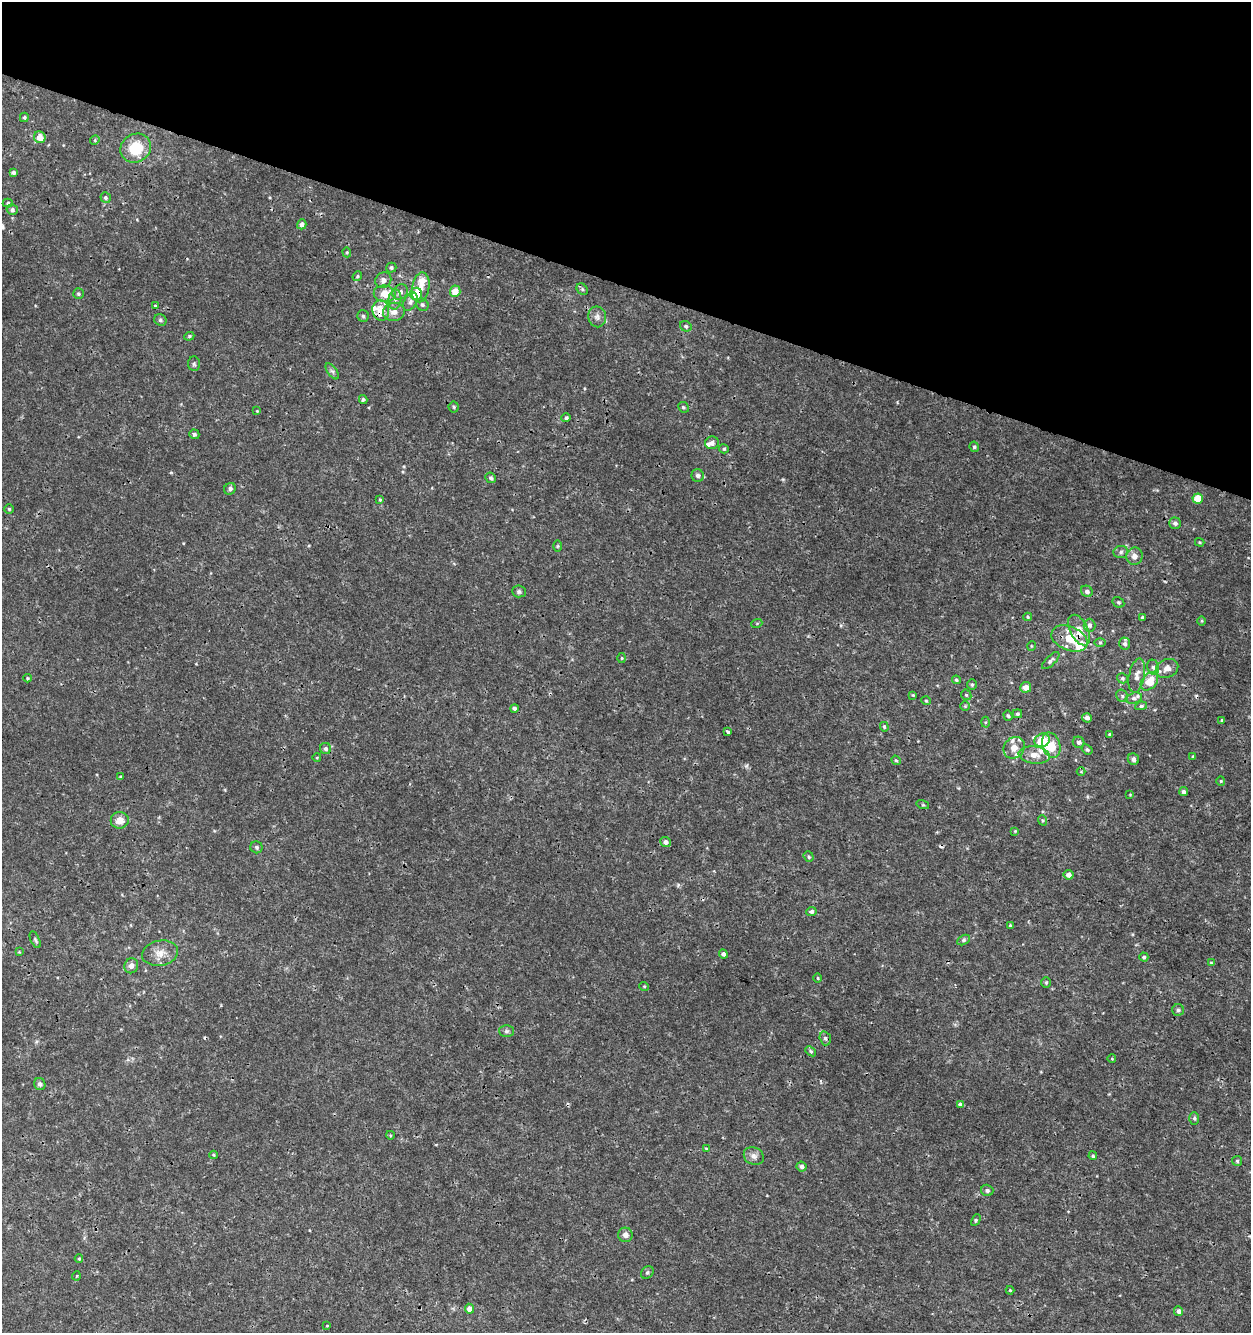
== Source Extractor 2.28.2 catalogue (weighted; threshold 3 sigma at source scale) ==
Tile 2 of 4 x 4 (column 2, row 1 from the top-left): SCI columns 1533-2781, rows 3996-5326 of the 5498 x 5337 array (HDU 1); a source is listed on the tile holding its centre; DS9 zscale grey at full resolution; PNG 1253 x 1335 px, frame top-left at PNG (2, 2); each listed source drawn as its Kron ellipse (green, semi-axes under 4 px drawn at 4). Shown black and unused: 21% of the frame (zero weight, under 3 of 4 exposures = <1% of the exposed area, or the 3 px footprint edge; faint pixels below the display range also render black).
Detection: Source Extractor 2.28.2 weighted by HDU 2 'WHT'; one run over the whole footprint, this tile lists its part. Background 9.85e-04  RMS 8.9e-04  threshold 0.00399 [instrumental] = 3 sigma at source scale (4.5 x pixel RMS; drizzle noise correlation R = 1.50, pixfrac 1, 0.0396/0.0396 arcsec/px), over >= 5 px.
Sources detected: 173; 4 cosmic-ray / hot-pixel residue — neither listed nor drawn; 14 inside a brighter listed object's ellipse — not listed separately; the other 155 listed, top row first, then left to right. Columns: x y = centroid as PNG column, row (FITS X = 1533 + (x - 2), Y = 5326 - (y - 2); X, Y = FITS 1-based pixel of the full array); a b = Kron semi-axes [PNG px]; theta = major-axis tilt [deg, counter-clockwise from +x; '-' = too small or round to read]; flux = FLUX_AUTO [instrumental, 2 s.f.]
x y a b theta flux
24 117 4 4 - 0.14
40 137 6 5 - 0.95
95 140 5 4 - 0.12
136 148 16 14 31 3
13 172 4 3 - 0.21
106 198 5 5 - 0.19
8 203 5 4 - 0.12
12 210 5 5 - 0.26
302 224 5 4 - 0.38
347 252 5 4 - 0.11
391 268 5 5 - 0.18
357 276 5 4 - 0.11
383 280 8 7 - 0.41
421 287 15 8 79 1.1
582 289 6 5 - 0.16
455 291 6 5 - 1.2
400 292 8 7 - 0.36
78 294 5 5 - 0.14
385 294 11 8 -7 1.5
416 294 6 6 - 2.7
395 300 10 6 85 0.4
410 302 10 6 61 0.34
422 305 6 6 - 0.22
155 306 4 3 - 0.1
381 311 10 8 -82 1.4
394 312 11 9 10 0.72
363 316 6 5 - 0.15
597 317 10 9 - 0.42
160 320 6 5 - 0.18
686 326 6 5 - 0.21
189 336 5 4 - 0.12
194 364 7 6 - 0.19
332 371 9 4 -53 0.21
363 399 4 3 - 0.14
454 407 5 5 - 0.14
683 407 5 5 - 0.15
257 411 4 3 - 0.069
566 418 5 4 - 0.18
194 434 5 4 - 0.19
712 443 7 6 - 0.34
974 447 5 4 - 0.19
724 449 5 4 - 0.16
698 476 6 6 - 0.22
491 478 5 5 - 0.21
230 489 6 5 - 0.27
380 499 4 3 - 0.092
1198 499 5 5 - 1.6
9 509 5 5 - 0.12
1175 523 6 5 - 0.27
1200 542 5 3 - 0.093
558 546 6 4 89 0.1
1121 552 7 6 - 0.24
1134 556 8 8 - 0.53
519 591 7 6 - 0.21
1087 591 6 5 - 0.33
1118 602 6 5 - 0.17
1028 617 4 4 - 0.11
1142 618 4 4 - 0.18
1202 621 5 3 - 0.088
757 623 5 3 - 0.086
1089 625 6 6 - 0.33
1079 630 16 9 -63 1.3
1069 639 19 12 -23 1.8
1100 642 6 4 1 0.16
1125 644 6 5 - 0.22
1031 646 5 3 - 0.072
622 658 5 3 - 0.092
1051 661 11 5 44 0.26
1153 667 8 6 -74 0.3
1167 668 12 9 25 0.62
1137 676 17 8 79 0.71
27 678 4 4 - 0.096
1122 678 6 5 - 0.16
956 680 4 4 - 0.15
1149 681 10 7 48 2
972 685 5 4 - 0.13
1026 687 5 5 - 0.6
913 695 4 4 - 0.08
966 695 6 4 -43 0.13
1122 696 6 5 - 0.2
1134 698 8 5 14 0.27
926 701 4 4 - 0.098
965 706 4 4 - 0.1
1141 706 6 4 10 0.16
514 708 4 4 - 0.21
1017 714 5 4 - 0.13
1008 716 5 4 - 0.14
1087 718 5 4 - 0.27
1222 720 4 4 - 0.11
985 722 5 3 - 0.11
884 727 5 4 - 0.12
728 732 4 3 - 0.2
1109 734 3 3 - 0.11
1042 740 8 6 28 2.6
1079 742 6 5 - 0.23
1051 745 13 8 -72 1.5
1014 748 11 10 - 0.81
326 749 6 5 - 0.25
1087 749 6 4 -39 0.16
1034 755 15 8 -8 0.88
1193 756 4 3 - 0.086
317 757 4 3 - 0.073
1133 759 6 5 - 0.31
896 760 5 4 - 0.11
1081 772 4 3 - 0.066
120 777 3 3 - 0.08
1221 781 4 4 - 0.1
1184 792 4 4 - 0.28
1130 795 4 3 - 0.074
923 805 6 4 -17 0.13
120 820 9 8 - 0.8
1042 820 5 3 - 0.097
1015 831 4 3 - 0.077
665 842 5 5 - 0.34
256 847 6 6 - 0.21
809 857 5 4 - 0.13
1069 875 5 5 - 0.5
811 911 5 4 - 0.26
1010 926 4 3 - 0.13
35 940 9 4 -66 0.16
963 940 7 4 27 0.16
19 952 3 3 - 0.074
160 953 18 12 11 1.1
723 954 4 4 - 0.27
1144 957 4 4 - 0.16
1211 963 4 3 - 0.076
131 966 7 7 - 0.43
818 978 4 3 - 0.087
1046 982 5 4 - 0.12
644 986 5 3 - 0.076
1178 1010 6 6 - 0.19
506 1031 7 6 - 0.21
825 1038 7 5 -74 0.2
811 1051 6 4 -40 0.15
1112 1059 4 3 - 0.067
40 1084 6 5 - 0.22
960 1104 4 4 - 0.27
1194 1118 6 5 - 0.16
390 1135 4 3 - 0.087
706 1149 4 3 - 0.092
214 1155 4 4 - 0.092
754 1156 10 8 -30 0.45
1093 1156 4 4 - 0.13
1237 1161 5 5 - 0.15
802 1166 5 4 - 0.3
987 1190 6 5 - 0.2
976 1220 6 4 62 0.14
625 1235 7 7 - 0.42
79 1258 4 4 - 0.09
647 1272 7 5 44 0.17
76 1276 5 3 - 0.077
1010 1290 4 4 - 0.091
470 1309 5 4 - 0.75
1178 1311 5 4 - 0.39
327 1326 4 3 - 0.056
Overlapping masked pixels (flux is a lower limit): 4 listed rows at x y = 416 294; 381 311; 1079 630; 1069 639